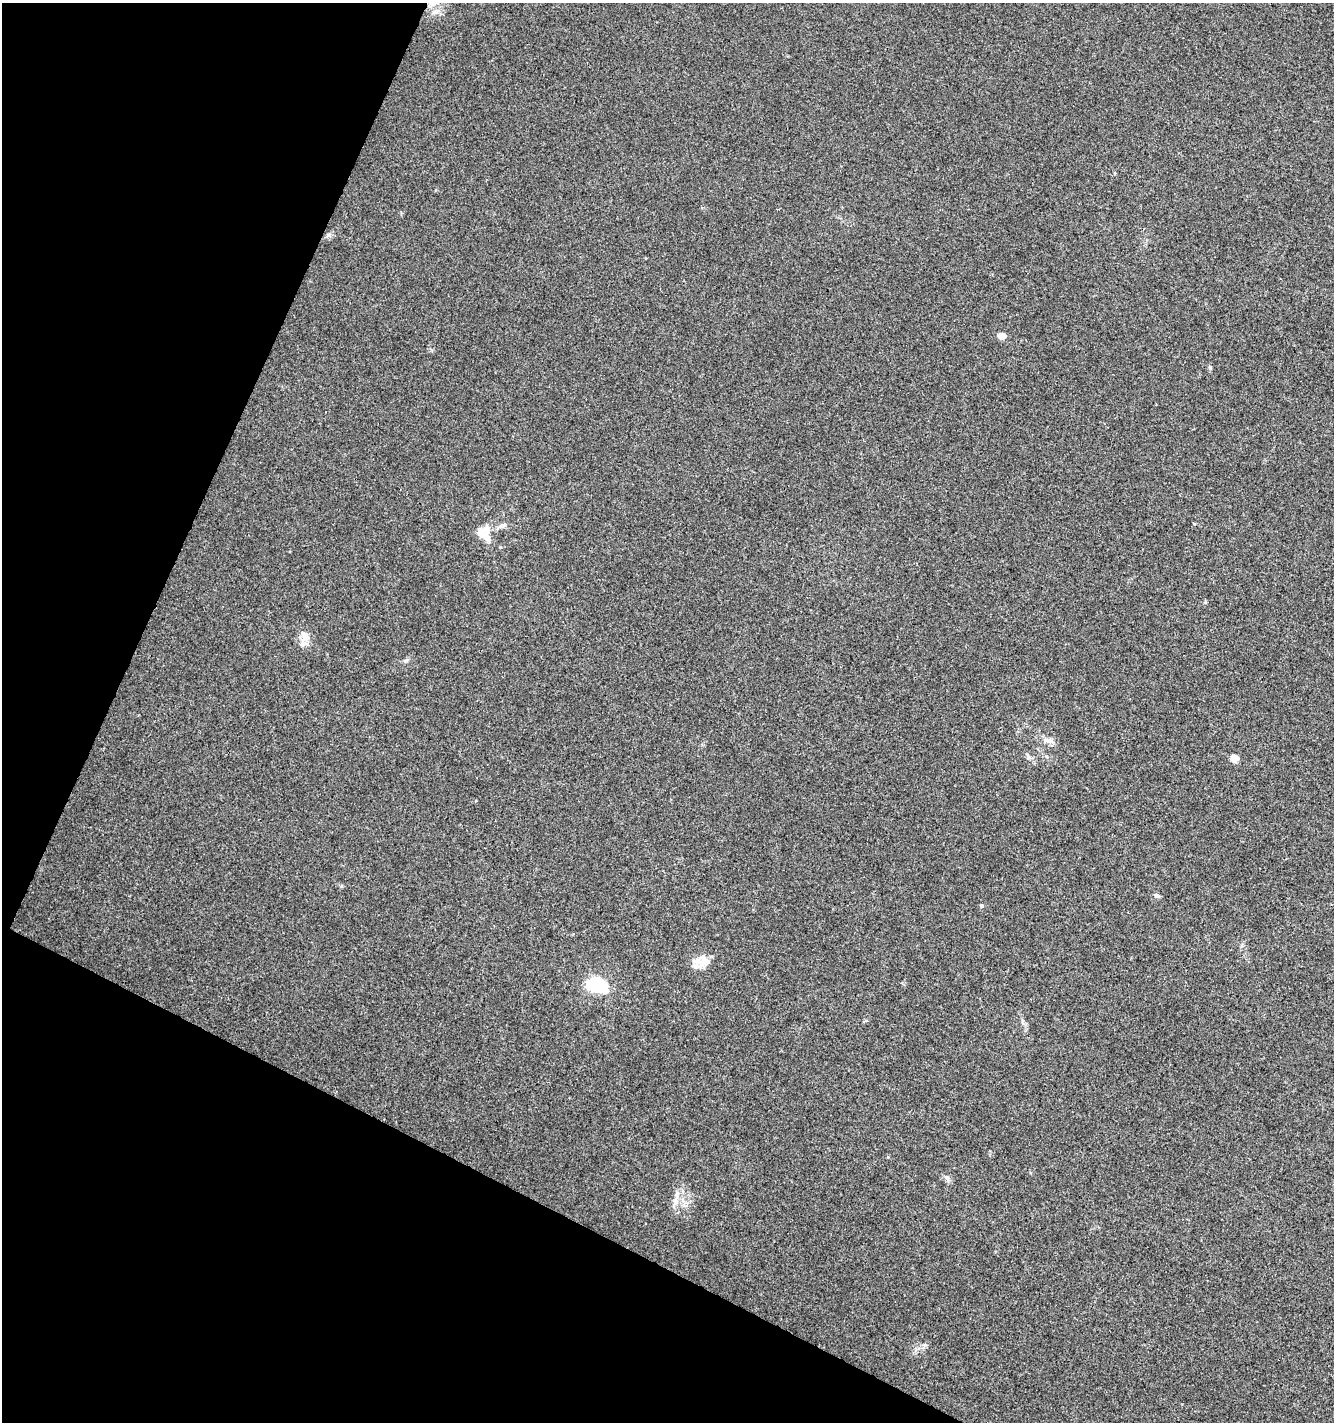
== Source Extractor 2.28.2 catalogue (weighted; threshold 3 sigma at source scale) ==
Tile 9 of 4 x 4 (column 1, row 3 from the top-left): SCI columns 204-1535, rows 1429-2848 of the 5801 x 5691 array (HDU 1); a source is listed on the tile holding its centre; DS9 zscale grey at full resolution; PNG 1336 x 1424 px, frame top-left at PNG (2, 3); no overlay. Shown black and unused: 23% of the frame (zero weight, under 3 of 4 exposures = <1% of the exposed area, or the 3 px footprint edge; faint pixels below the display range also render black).
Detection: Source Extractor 2.28.2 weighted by HDU 2 'WHT'; one run over the whole footprint, this tile lists its part. Background 0.00456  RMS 0.0031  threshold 0.0139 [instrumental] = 3 sigma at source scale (4.5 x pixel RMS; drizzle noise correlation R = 1.50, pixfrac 1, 0.0396/0.0396 arcsec/px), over >= 5 px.
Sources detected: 21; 1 inside a brighter object's white glare — not listed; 3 inside a brighter listed object's ellipse — not listed separately; the other 17 listed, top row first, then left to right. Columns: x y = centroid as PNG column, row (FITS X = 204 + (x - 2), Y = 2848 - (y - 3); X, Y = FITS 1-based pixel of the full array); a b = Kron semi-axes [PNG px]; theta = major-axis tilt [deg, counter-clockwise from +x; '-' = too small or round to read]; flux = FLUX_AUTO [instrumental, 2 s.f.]
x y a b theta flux
328 235 6 4 70 0.56
1001 336 5 4 - 4.8
1210 367 6 5 - 0.45
1194 524 3 3 - 0.36
503 525 10 7 14 1.3
482 531 18 12 25 3.5
305 637 14 12 63 2.9
406 660 8 4 36 0.58
1047 740 18 7 -6 1.8
1234 758 5 5 - 6.4
475 801 3 2 - 0.38
1157 895 7 5 -8 0.88
705 962 18 16 -35 4.4
598 986 26 22 67 8.6
947 1178 7 4 -19 0.65
675 1201 9 8 - 1.8
925 1345 5 5 - 0.58
Unlisted compact peaks at least as high as the median listed source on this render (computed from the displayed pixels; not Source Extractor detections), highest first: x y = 982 906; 1205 602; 341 886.